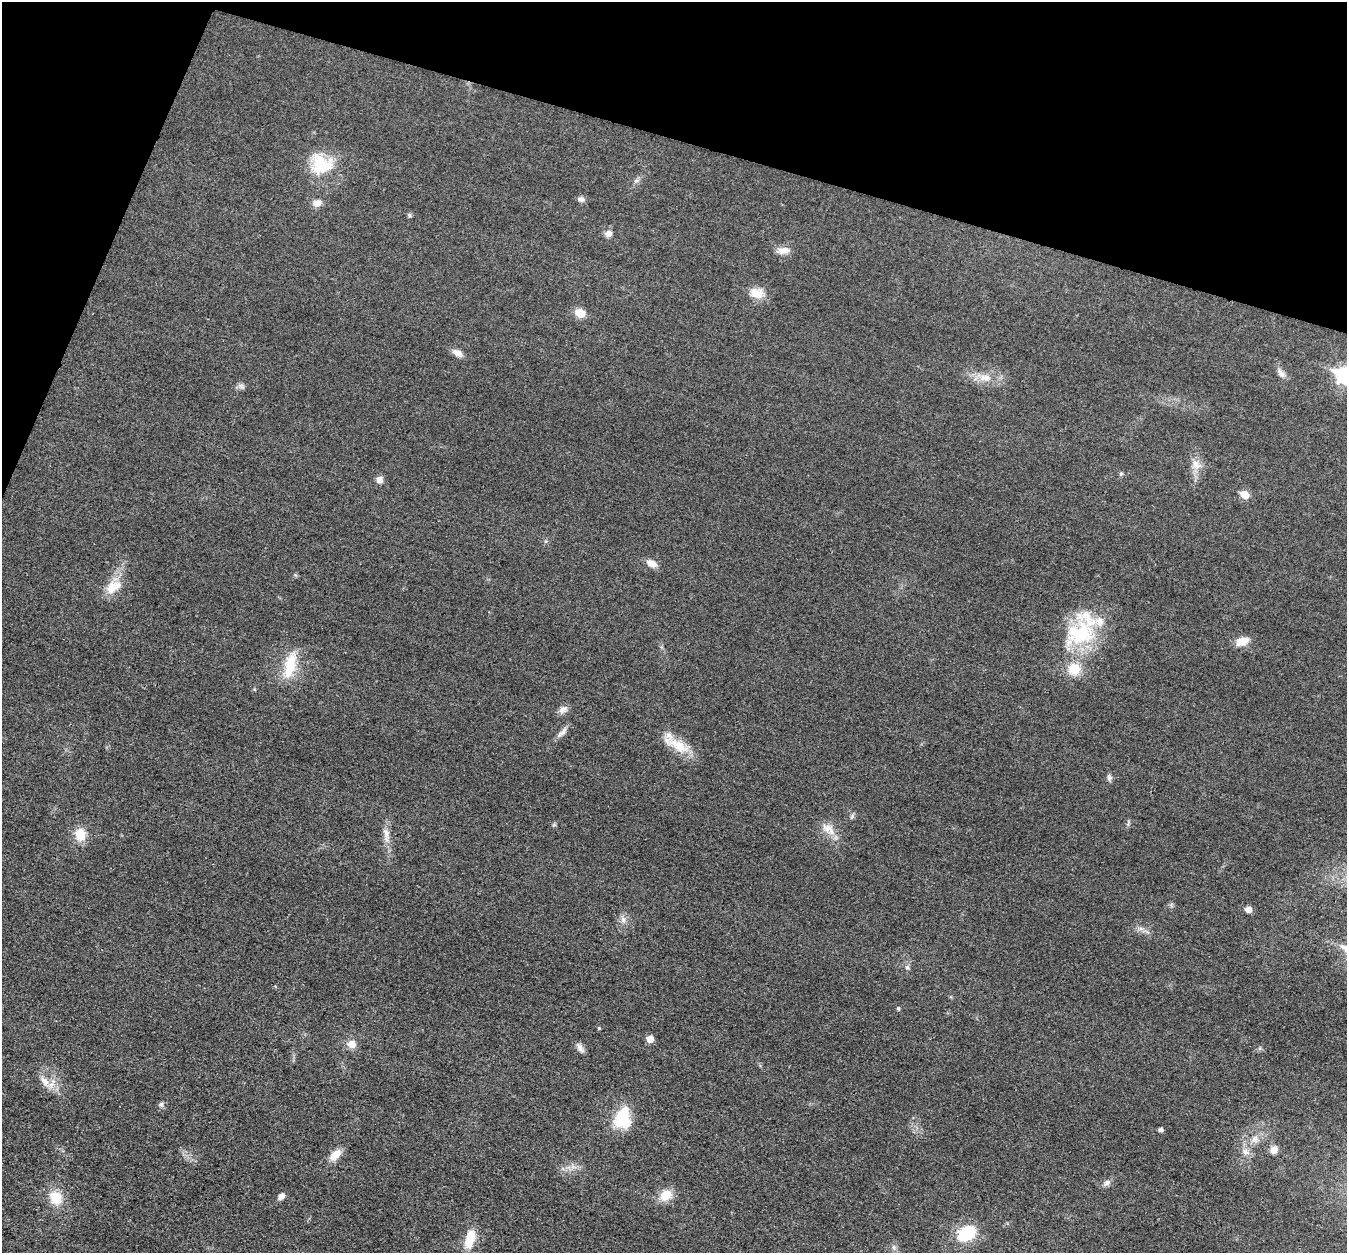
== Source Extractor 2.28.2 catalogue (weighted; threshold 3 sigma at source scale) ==
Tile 2 of 4 x 4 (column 2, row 1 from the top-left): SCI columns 1349-2693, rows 3891-5141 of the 5390 x 5407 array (HDU 1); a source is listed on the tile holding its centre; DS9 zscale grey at full resolution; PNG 1349 x 1255 px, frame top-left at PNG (2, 2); no overlay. Shown black and unused: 15% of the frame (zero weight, under 3 of 4 exposures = <1% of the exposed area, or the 3 px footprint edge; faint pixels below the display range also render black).
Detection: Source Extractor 2.28.2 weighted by HDU 2 'WHT'; one run over the whole footprint, this tile lists its part. Background 0.0314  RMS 0.0049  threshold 0.0219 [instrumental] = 3 sigma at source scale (4.5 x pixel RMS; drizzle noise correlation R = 1.50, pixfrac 1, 0.05/0.05 arcsec/px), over >= 5 px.
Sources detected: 66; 5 inside a brighter listed object's ellipse — not listed separately; the other 61 listed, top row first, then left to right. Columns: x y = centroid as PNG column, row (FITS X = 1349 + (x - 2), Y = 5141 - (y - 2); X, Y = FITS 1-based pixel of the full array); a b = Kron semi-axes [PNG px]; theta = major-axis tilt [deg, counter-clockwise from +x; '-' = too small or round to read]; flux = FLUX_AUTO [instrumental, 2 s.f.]
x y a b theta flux
321 164 32 28 -11 21
636 181 7 6 - 1.3
581 199 8 7 - 1.8
317 203 10 8 20 3.5
409 215 6 5 - 0.87
608 233 8 7 - 2.9
783 250 17 9 4 4.2
757 293 17 12 -8 7.9
580 313 12 9 -26 5.8
457 353 14 8 -32 3.3
1281 373 15 8 -49 2.7
1346 375 9 7 -18 150
985 378 19 11 4 7.1
241 386 10 7 -40 1.5
1196 465 16 12 -68 5.4
1121 473 6 5 - 0.82
379 480 7 7 - 2.8
1244 494 6 5 - 11
546 541 6 5 - 0.82
651 563 14 8 -27 3.9
112 588 31 14 69 9.9
1081 634 48 27 30 39
1242 641 16 10 19 6
290 665 38 14 75 16
1074 669 13 12 - 12
254 689 5 3 - 0.42
563 709 13 9 31 2.5
562 732 19 6 47 2.7
678 746 36 14 -27 12
1109 778 10 6 -79 1.4
852 817 8 5 63 1
1128 823 10 4 78 0.95
554 825 6 5 - 0.74
828 829 23 12 -40 6.7
386 833 17 9 -77 4.1
80 834 15 13 -85 8.5
1248 909 5 5 - 4.4
623 919 11 7 -78 2.4
1140 928 7 5 0 1.5
907 967 7 6 - 1.4
898 1008 5 4 - 0.81
599 1028 4 4 - 0.55
650 1039 5 5 - 5.8
351 1044 11 10 - 4.3
580 1048 14 7 -58 2.5
45 1082 20 9 -52 5.1
161 1104 8 7 - 1.3
622 1118 26 18 79 19
1160 1129 4 4 - 1.6
1255 1139 11 10 - 3.9
1274 1150 10 9 - 3.2
1246 1152 12 9 -26 3.2
335 1155 18 10 45 5.4
573 1166 11 5 -27 2.2
1107 1183 11 7 32 2.2
666 1195 15 12 25 8.6
281 1196 9 7 51 2.2
55 1198 18 15 -66 11
966 1233 18 12 29 25
470 1239 22 10 76 11
894 1247 8 6 -70 1.4
Isophote crosses this tile's border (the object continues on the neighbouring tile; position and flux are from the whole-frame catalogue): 1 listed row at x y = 1346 375